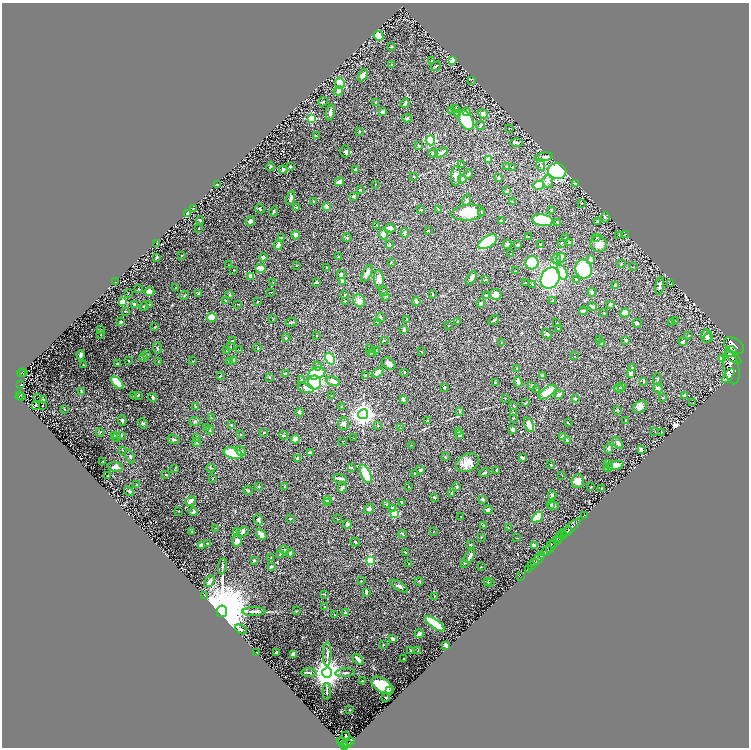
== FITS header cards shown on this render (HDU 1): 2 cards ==
NAXIS1  =                 1494
NAXIS2  =                 1491

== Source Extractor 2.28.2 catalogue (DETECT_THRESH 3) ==
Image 1494 x 1491 px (HDU 1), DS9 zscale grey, zoomed out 1/2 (1 PNG px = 2 x 2 image px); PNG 751 x 750 px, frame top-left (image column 2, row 1490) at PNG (2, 3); each listed source drawn as its Kron ellipse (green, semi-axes under 4 px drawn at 4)
Background 0.804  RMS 0.019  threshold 0.0566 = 3 sigma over >= 5 px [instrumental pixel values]
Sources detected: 524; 38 cannot appear on this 1/2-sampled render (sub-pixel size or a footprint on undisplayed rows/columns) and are neither listed nor drawn; the other 486 listed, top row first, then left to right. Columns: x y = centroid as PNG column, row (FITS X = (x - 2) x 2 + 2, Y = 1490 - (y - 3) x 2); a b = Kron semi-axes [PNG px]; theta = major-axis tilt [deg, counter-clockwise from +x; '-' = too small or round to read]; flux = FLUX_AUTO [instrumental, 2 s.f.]
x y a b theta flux
378 36 5 4 - 60
392 47 3 2 - 2.3
432 60 3 2 - 1.5
452 61 3 2 - 31
391 64 2 2 - 4.9
436 66 5 3 - 4.3
363 75 6 3 62 13
471 80 2 1 - 1.1
340 83 5 5 - 42
338 91 5 4 - 16
323 102 5 3 - 3.4
376 102 3 2 - 1.7
405 103 5 2 - 15
456 108 2 2 - 1.9
451 111 3 2 - 4.4
330 112 8 3 81 13
383 112 3 3 - 12
467 112 4 3 - 8.4
457 113 3 3 - 2.9
483 114 5 3 - 7
407 118 5 3 - 3.7
311 119 3 3 - 240
466 120 10 6 -63 200
481 125 5 2 - 3.9
509 128 2 1 - 1.7
360 131 2 2 - 1.2
316 136 4 2 - 2.8
431 140 5 4 - 220
516 142 6 3 -1 7.6
419 146 3 3 - 3.7
345 152 6 5 - 7
441 152 7 3 28 14
433 153 4 3 - 4
544 157 9 3 9 7.9
488 159 2 2 - 40
461 164 3 2 - 1.6
541 165 6 3 -79 6.5
507 166 3 3 - 3.9
270 167 4 3 - 4.3
290 167 3 3 - 6
513 167 2 2 - 2.5
283 170 4 4 - 9.2
355 170 3 2 - 8.4
557 171 9 8 - 300
468 174 5 3 - 6
456 176 9 5 89 18
414 177 3 2 - 1.9
498 178 4 3 - 4.9
462 179 4 3 - 15
548 181 6 5 - 14
340 182 5 3 - 22
375 184 2 2 - 1
576 184 3 2 - 9.4
217 185 2 2 - 0.9
539 185 5 4 - 130
360 190 4 2 - 4.4
507 191 3 3 - 2.7
354 196 3 3 - 5.1
291 198 7 3 74 11
467 200 6 3 76 8.6
313 201 3 2 - 1.7
512 201 3 2 - 1.8
582 203 2 2 - 1.3
327 206 2 2 - 36
297 207 3 2 - 3.8
193 208 2 2 - 1.8
260 209 5 3 - 5.2
420 209 3 2 - 2
438 209 3 2 - 2.6
552 210 3 2 - 4.3
274 212 5 3 - 4.7
482 212 4 3 - 4.6
188 213 4 3 - 25
468 213 17 8 5 83
605 217 5 3 - 4.9
200 220 4 3 - 3.6
543 220 10 6 -11 150
250 221 5 4 - 16
501 221 2 2 - 12
598 221 4 3 - 9.1
557 222 2 2 - 3.9
377 225 2 1 - 1.2
199 228 2 2 - 2.4
390 228 5 4 - 16
428 230 3 2 - 1.8
405 233 5 3 - 4.1
383 234 5 3 - 14
625 234 2 1 - 1.1
296 235 4 3 - 23
619 235 2 2 - 1.3
528 237 3 2 - 1.5
597 237 4 3 - 4.6
282 238 3 3 - 3.1
347 238 4 3 - 3.9
565 238 3 3 - 2.5
488 242 11 5 31 180
157 243 3 2 - 1.3
561 243 2 2 - 1.5
569 243 4 4 - 4
507 244 5 3 - 6.4
599 244 8 8 - 34
278 245 4 3 - 17
389 245 2 2 - 8.3
518 245 4 2 - 4.1
541 245 4 3 - 5.7
511 254 3 2 - 1.5
181 256 2 1 - 1.5
339 256 3 2 - 1.9
156 257 3 2 - 4.3
263 257 4 3 - 7
561 258 5 3 - 38
556 259 5 3 - 5.3
591 260 3 3 - 8.6
391 262 3 2 - 1.6
532 263 7 6 - 160
621 264 4 2 - 2.2
229 265 4 3 - 2.3
296 265 3 2 - 2.3
326 267 3 2 - 1.3
633 267 3 2 - 1.4
261 268 5 3 - 41
584 269 10 8 -69 200
234 270 2 1 - 2
516 271 2 2 - 1.7
562 272 8 4 -66 65
341 274 4 4 - 8.5
367 274 9 4 64 17
251 276 4 3 - 15
471 278 7 3 59 13
550 278 11 9 59 1100
379 279 9 5 -81 17
486 279 3 2 - 1.9
576 279 3 3 - 4.2
342 281 2 2 - 27
115 282 2 1 - 2.3
273 282 2 1 - 1.2
316 282 3 2 - 4.9
525 283 2 2 - 1.5
532 284 3 3 - 2.2
671 284 2 1 - 0.93
615 286 4 3 - 5.7
660 286 9 3 82 11
176 287 2 2 - 1.1
138 289 2 2 - 2.3
384 291 4 3 - 3.1
149 292 5 4 - 20
271 292 3 1 - 1.4
592 292 4 3 - 5
128 293 2 2 - 1.2
198 293 3 3 - 4.9
433 294 3 2 - 1.5
496 294 6 5 - 24
185 295 5 2 - 3.4
230 295 4 2 - 2.8
345 295 2 2 - 4
386 296 3 2 - 3
486 296 4 3 - 7.5
225 300 3 2 - 1.9
345 301 3 2 - 3.8
359 301 7 5 -56 21
416 301 4 3 - 10
552 301 3 2 - 6.4
123 302 2 2 - 100
258 302 3 2 - 1.9
480 303 3 3 - 4.2
150 304 3 3 - 2.3
238 304 3 2 - 1.6
610 304 3 3 - 6.7
135 305 3 2 - 24
144 306 4 2 - 2.5
592 307 4 3 - 8.2
125 311 3 2 - 2.7
583 311 4 3 - 12
604 313 3 2 - 2.1
625 313 5 3 - 66
212 317 5 4 - 37
380 317 4 3 - 6.5
273 319 3 1 - 1.1
407 319 2 2 - 1.4
494 320 6 2 36 4.6
675 321 3 2 - 1.9
121 322 2 2 - 6
291 322 5 3 - 4.3
377 322 3 2 - 1.8
458 322 2 2 - 4.4
671 322 3 2 - 1.3
557 323 2 2 - 1.6
637 323 4 3 - 5.2
448 326 2 1 - 1.5
155 327 2 2 - 2
558 328 3 2 - 2
101 330 2 2 - 3.8
404 330 2 2 - 27
547 334 6 3 -50 6.1
101 335 2 1 - 1.1
317 335 2 2 - 1.3
689 336 3 3 - 2.6
706 336 6 5 - 15
286 337 4 3 - 3.7
708 338 5 3 - 11
600 340 3 2 - 3.3
626 340 2 2 - 9
233 341 3 2 - 2.9
384 341 3 2 - 2.7
502 342 2 2 - 1
683 342 4 3 - 7.9
602 344 4 3 - 4.5
734 345 11 7 -32 6200
231 346 2 1 - 1.3
157 348 6 3 -72 4.7
258 348 2 2 - 3
369 349 2 2 - 1.7
227 350 2 1 - 1.5
240 350 3 2 - 1.2
376 351 3 2 - 2.6
731 351 6 5 - 3400
422 352 2 1 - 1
372 353 4 2 - 2.8
80 355 4 3 - 11
147 355 3 2 - 4.7
574 356 2 2 - 0.88
143 357 4 3 - 4.2
733 357 9 3 -39 4100
330 359 6 4 -58 190
722 359 4 3 - 34
233 360 3 2 - 8.3
129 361 2 2 - 2.7
158 361 3 2 - 1.8
193 361 3 2 - 1.5
229 361 3 3 - 2.6
117 364 3 2 - 5.9
389 364 7 5 -35 18
83 365 2 2 - 1.8
317 366 4 4 - 5.6
731 367 17 7 -77 12000
517 368 3 2 - 1.9
632 368 3 2 - 1.9
404 372 3 2 - 2.9
21 373 4 2 - 120
23 373 2 1 - 29
285 373 4 2 - 3
317 373 9 5 17 99
378 373 6 4 33 21
631 374 4 3 - 20
220 376 3 2 - 3.1
366 376 4 3 - 5.7
543 376 4 4 - 9.7
728 376 8 4 53 5200
269 377 3 3 - 3.6
657 379 6 2 -85 3.3
302 380 4 3 - 7
333 381 7 3 -20 33
643 381 2 2 - 6.9
315 382 7 6 - 220
495 382 2 2 - 2.6
518 382 5 3 - 17
117 383 7 3 -46 100
21 384 4 2 - 140
531 386 3 2 - 4.4
621 386 4 3 - 2.8
444 387 2 2 - 13
306 388 8 4 -14 17
619 388 5 3 - 4.1
658 388 5 3 - 9.9
536 389 2 2 - 1.5
82 392 4 3 - 12
548 392 10 5 37 100
134 395 4 2 - 2.6
138 395 3 2 - 5.2
332 395 2 1 - 1.1
559 395 5 3 - 16
684 395 3 2 - 3.5
19 396 4 2 - 190
21 396 2 1 - 33
38 398 3 1 - 1.9
153 398 4 2 - 7.8
505 398 2 2 - 1.4
663 398 3 2 - 2.2
43 399 3 2 - 3.2
403 399 3 3 - 9.8
575 399 4 3 - 4
526 403 3 2 - 3.4
693 403 2 1 - 0.87
35 405 2 1 - 0.5
43 405 2 1 - 1.6
514 406 4 2 - 2.4
195 407 4 3 - 4.1
341 407 2 2 - 4
640 407 8 5 37 22
64 409 2 2 - 1.4
617 410 3 3 - 2.5
299 412 4 3 - 5.6
459 412 3 3 - 2.9
513 413 3 2 - 1.6
363 414 5 5 - 2300
212 418 3 2 - 1.3
513 418 3 2 - 2
122 420 5 4 - 5.5
195 421 6 3 10 4.7
428 421 3 2 - 3.5
626 421 4 3 - 4.2
143 423 6 3 -48 4.2
568 423 3 2 - 1.7
344 424 6 5 - 8.9
231 425 4 3 - 3.1
529 425 8 4 -66 30
378 426 3 2 - 1.6
207 427 3 2 - 5.2
400 428 3 2 - 1.3
512 429 4 3 - 9.6
210 430 4 2 - 3.4
655 431 2 1 - 1.1
100 432 4 3 - 2.9
458 432 3 2 - 2.5
662 432 2 2 - 1.7
264 433 2 2 - 4.6
241 434 2 2 - 3.4
121 435 4 3 - 3.7
284 435 4 3 - 5.9
459 435 4 3 - 7.8
114 436 3 3 - 2.8
197 437 4 3 - 3
563 437 4 3 - 27
116 438 3 2 - 1.8
353 438 2 1 - 1
174 439 6 3 -21 4.2
295 439 4 3 - 33
567 440 3 3 - 3.8
343 441 2 2 - 0.99
197 442 4 2 - 3.6
618 443 6 3 -52 8.8
412 445 3 2 - 1.3
609 448 5 3 - 5.9
122 450 2 2 - 1.3
641 450 4 2 - 5.7
241 451 5 4 - 9.3
233 453 10 5 -16 150
310 453 3 2 - 8.6
130 456 7 3 -68 5.2
445 457 3 2 - 2.2
297 458 3 3 - 4.7
522 458 3 2 - 11
103 461 2 2 - 1.3
467 463 12 8 26 40
607 464 3 3 - 2.8
551 465 3 2 - 2.7
615 465 9 4 12 38
115 467 7 4 -3 22
351 467 4 2 - 2
175 468 3 2 - 1.9
211 468 4 2 - 2.6
608 468 4 3 - 4.7
420 470 3 2 - 7.3
497 471 4 2 - 4.2
415 473 3 2 - 2.5
484 473 5 2 - 4.5
166 474 2 2 - 2.6
366 474 10 4 -64 98
108 475 2 1 - 1.9
562 475 3 2 - 1.6
212 479 3 2 - 1.1
340 479 7 2 -8 11
578 481 7 6 - 26
137 484 2 1 - 1.7
259 486 3 2 - 2.5
285 486 3 2 - 6
408 486 2 2 - 1.2
457 487 2 2 - 12
591 487 2 2 - 2
342 488 5 2 - 7.2
602 488 3 3 - 3.4
129 491 5 3 - 4
248 491 4 3 - 3.8
451 493 3 3 - 5.7
552 495 4 3 - 6.8
434 497 3 2 - 3.2
483 499 4 2 - 6.2
328 500 4 3 - 9.9
190 501 6 4 42 17
328 502 3 3 - 5.8
402 502 3 2 - 3.6
387 504 2 2 - 1.7
551 504 3 3 - 3.3
553 506 5 4 - 11
392 508 4 3 - 5
369 509 5 4 - 7.6
488 510 4 3 - 9.3
179 511 2 2 - 2.6
193 512 4 3 - 8.5
394 514 4 3 - 88
585 515 2 1 - 24
461 516 2 2 - 1.3
537 517 6 4 43 74
290 519 4 2 - 2.7
337 519 2 2 - 1.2
259 520 5 4 - 8.4
347 524 4 4 - 4.5
484 525 2 2 - 1.1
571 527 11 3 43 2000
215 528 2 2 - 1.1
508 528 3 2 - 1.7
192 532 3 2 - 2
236 532 4 2 - 2.5
243 532 6 4 25 6.8
433 532 2 2 - 1.2
566 532 6 2 46 1400
261 534 6 3 -48 27
402 534 4 2 - 3.8
562 534 5 2 - 320
481 537 3 2 - 1.5
559 537 4 3 - 680
516 538 2 1 - 1.2
558 540 4 3 - 830
237 541 5 5 - 15
355 542 5 3 - 3.2
207 543 2 2 - 2.3
554 544 2 2 - 350
470 545 3 2 - 2.8
201 546 4 3 - 13
534 546 3 3 - 11
551 546 7 3 70 1300
284 550 5 3 - 5
546 551 6 3 32 2700
405 552 3 2 - 2.8
290 553 4 3 - 5
280 554 4 2 - 2.4
470 556 7 3 60 13
541 556 2 1 - 570
271 558 2 2 - 1.4
539 559 7 2 47 1600
254 560 3 3 - 4.2
370 560 3 3 - 200
465 563 3 2 - 2
535 563 4 2 - 380
409 564 2 2 - 1.4
222 566 8 3 82 5.2
271 566 3 2 - 5
531 566 2 2 - 97
481 567 3 2 - 1.4
528 569 2 1 - 36
521 577 3 1 - 43
209 581 6 3 51 15
361 581 2 2 - 1.8
419 581 4 2 - 3.1
488 582 4 3 - 6
490 583 2 2 - 1.6
399 586 10 4 -32 11
366 592 3 2 - 4.7
324 594 3 2 - 2.1
205 596 3 3 - 2.8
434 596 2 1 - 1.5
325 607 3 2 - 1.6
222 611 6 5 - 40000
254 611 12 3 1 13
296 611 4 2 - 2.4
345 613 3 3 - 5.3
334 615 2 2 - 1.3
435 624 11 4 -36 240
241 629 6 4 -29 7.7
419 634 4 3 - 15
393 639 4 3 - 13
383 645 2 2 - 3.7
445 646 4 3 - 8.3
410 650 3 2 - 2.2
418 651 4 2 - 4.9
257 652 2 1 - 1.3
276 652 3 2 - 7.3
327 654 12 3 90 11
293 655 3 3 - 16
358 659 6 3 -46 17
404 659 2 2 - 1.8
309 673 7 2 -2 5
327 673 5 5 - 5900
345 673 10 3 4 6
362 681 2 2 - 1.8
382 685 12 6 -32 120
327 691 8 2 90 4.4
390 691 2 2 - 9.6
386 698 3 2 - 3.5
350 710 3 2 - 1.1
345 736 3 2 - 5.3
340 741 2 1 - 69
350 741 4 2 - 280
343 742 5 4 - 740
348 743 3 2 - 330
344 746 3 2 - 510
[38 sub-pixel or undisplayed-footprint detections neither listed nor drawn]